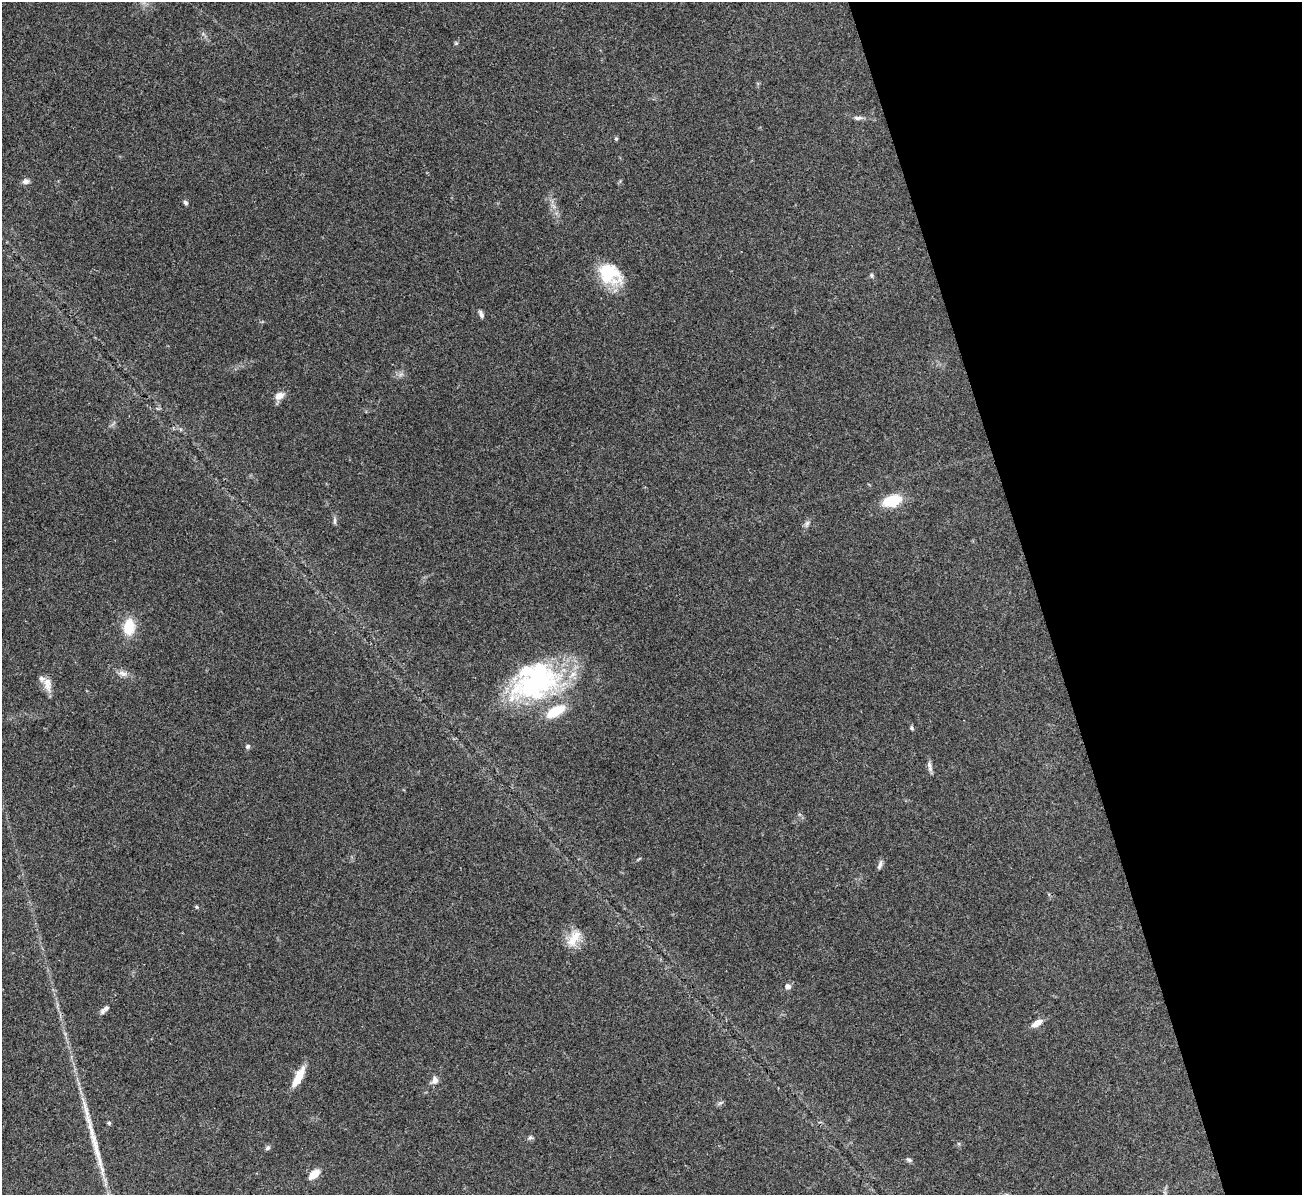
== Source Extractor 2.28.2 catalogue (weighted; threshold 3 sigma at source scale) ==
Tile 12 of 4 x 4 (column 4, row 3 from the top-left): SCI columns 3899-5198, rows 1337-2529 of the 5199 x 5182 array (HDU 1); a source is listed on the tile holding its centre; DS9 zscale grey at full resolution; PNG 1304 x 1197 px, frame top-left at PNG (2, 2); no overlay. Shown black and unused: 20% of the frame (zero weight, under 3 of 4 exposures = <1% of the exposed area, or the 3 px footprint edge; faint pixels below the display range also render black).
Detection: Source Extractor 2.28.2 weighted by HDU 2 'WHT'; one run over the whole footprint, this tile lists its part. Background 0.0812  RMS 0.0058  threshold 0.0263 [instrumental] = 3 sigma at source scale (4.5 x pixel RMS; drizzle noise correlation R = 1.50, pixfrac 1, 0.05/0.05 arcsec/px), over >= 5 px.
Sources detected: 38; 2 inside a brighter object's white glare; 1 long thin detection or spike segment (spike, bleed or trail) — not listed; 2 inside a brighter listed object's ellipse — not listed separately; the other 33 listed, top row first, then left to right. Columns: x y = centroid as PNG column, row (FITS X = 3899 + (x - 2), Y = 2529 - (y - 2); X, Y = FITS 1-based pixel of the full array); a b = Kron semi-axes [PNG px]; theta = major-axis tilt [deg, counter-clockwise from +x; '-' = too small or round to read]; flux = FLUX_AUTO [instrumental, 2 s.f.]
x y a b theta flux
456 43 5 4 - 0.72
858 118 13 5 2 2.1
616 139 5 4 - 0.84
26 181 9 7 10 2.2
185 202 7 5 -45 1.1
610 274 30 23 -36 25
871 275 6 5 - 1
481 314 10 5 -69 1.8
279 396 12 9 30 4.2
892 501 23 13 17 16
334 521 11 4 -90 1.3
807 523 9 5 63 1.7
129 627 19 13 88 14
123 673 13 7 -22 3.2
535 682 68 36 23 94
48 684 20 9 -83 5.1
912 728 6 5 - 0.86
248 746 6 6 - 1.2
930 766 15 5 -79 2.4
880 865 11 5 68 1.9
197 907 5 4 - 0.76
574 938 26 12 57 9.5
788 986 7 7 - 2.5
106 1008 9 6 41 2.4
1037 1023 14 6 32 4.7
298 1077 25 7 62 11
435 1080 12 8 86 3.1
720 1103 7 4 18 1.1
109 1123 5 4 - 0.78
530 1137 8 5 -6 1.2
267 1148 7 5 34 1.2
909 1160 8 5 -30 1.2
314 1174 12 7 41 6.9